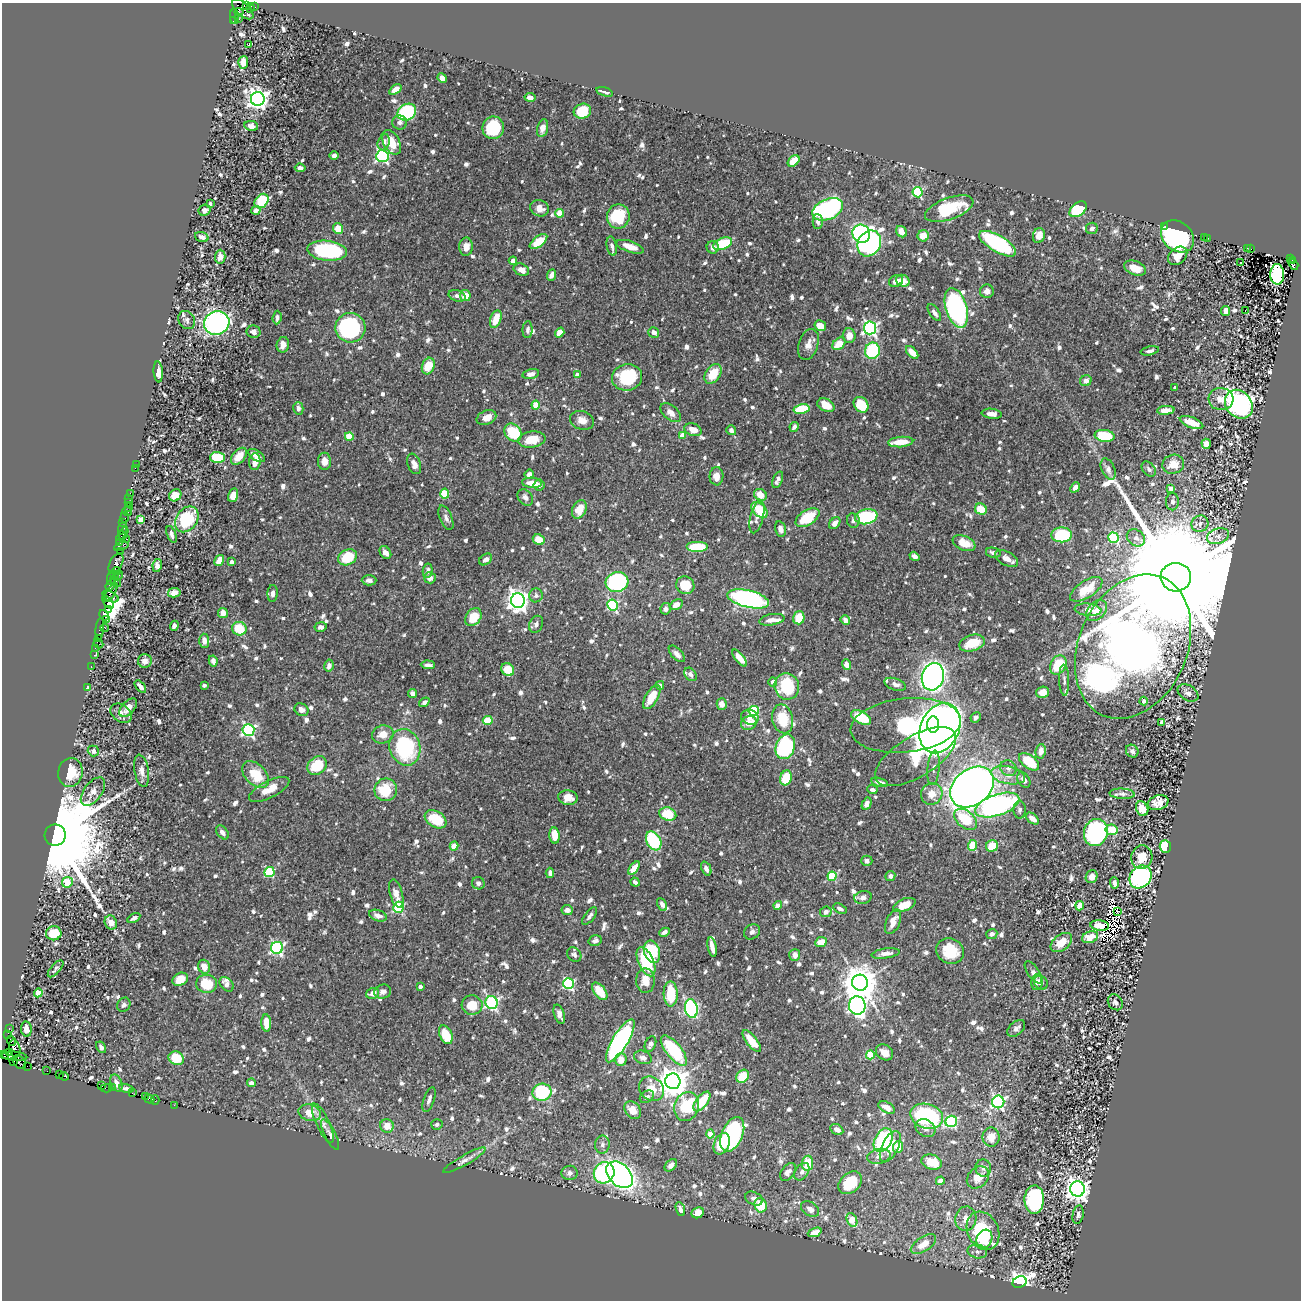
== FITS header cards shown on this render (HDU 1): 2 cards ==
NAXIS1  =                 1299
NAXIS2  =                 1298

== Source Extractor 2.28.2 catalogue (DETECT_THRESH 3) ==
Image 1299 x 1298 px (HDU 1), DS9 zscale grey, 1 PNG px = 1 image px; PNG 1303 x 1302 px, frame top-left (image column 1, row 1298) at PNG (2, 3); each listed source drawn as its Kron ellipse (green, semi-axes under 4 px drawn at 4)
Background 0.714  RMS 0.011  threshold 0.033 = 3 sigma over >= 5 px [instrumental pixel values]
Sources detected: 1092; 8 with non-positive FLUX_AUTO (blend fragments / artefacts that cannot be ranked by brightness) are neither listed nor drawn; of the other 1084, the 500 brightest by FLUX_AUTO listed and drawn (584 fainter detections omitted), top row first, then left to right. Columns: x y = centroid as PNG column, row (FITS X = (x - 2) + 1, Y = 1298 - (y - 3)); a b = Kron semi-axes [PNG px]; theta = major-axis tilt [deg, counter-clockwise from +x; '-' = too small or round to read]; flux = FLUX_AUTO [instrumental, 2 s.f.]
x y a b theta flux
246 6 4 3 - 200
255 7 4 3 - 27
250 8 5 4 - 140
243 9 13 6 -43 390
239 12 4 3 - 260
234 17 7 3 -82 27
239 19 2 2 - 11
233 21 3 3 - 220
249 45 3 3 - 11
243 62 6 5 - 7.9
442 78 5 4 - 6.6
395 90 7 4 35 5.7
605 92 8 3 -17 3
530 97 5 4 - 4.7
258 99 7 7 - 470
582 111 9 7 19 30
407 112 9 8 - 84
400 123 7 7 - 2.6
251 126 7 5 -12 3.5
493 128 11 10 - 57
542 128 9 5 76 6.9
384 142 8 5 71 4.7
391 142 13 8 -61 16
334 155 4 4 - 3.8
382 156 6 6 - 150
794 161 7 4 42 16
300 168 5 4 - 3.6
918 192 5 5 - 65
262 201 8 6 48 42
210 204 4 3 - 3.3
540 208 9 8 - 6.8
828 209 16 10 24 170
949 209 25 10 20 39
1078 209 10 6 37 44
205 210 6 5 - 3.5
256 210 4 4 - 2.9
560 213 4 4 - 21
618 216 12 11 - 39
818 222 7 5 -88 2.9
1165 226 2 2 - 32
1092 228 6 5 - 2.6
338 229 5 5 - 13
901 232 6 5 - 7.5
861 234 9 8 - 130
1039 235 7 6 - 5.7
923 236 5 5 - 12
1177 236 18 14 -40 140
202 237 7 4 -19 2.7
1204 237 2 2 - 74
1208 238 2 2 - 40
538 242 10 5 38 20
869 243 13 11 59 260
723 244 10 5 22 36
998 244 21 8 -31 100
612 246 10 5 -79 3
466 247 9 7 89 6.5
630 247 14 5 -18 10
713 247 6 6 - 4.3
1247 248 2 2 - 63
1251 249 2 2 - 26
327 251 20 10 -6 90
1178 256 11 8 41 8.1
220 257 7 5 90 5.1
1290 259 2 2 - 74
513 261 4 4 - 4.7
1293 261 3 2 - 66
1241 262 3 2 - 2.6
1293 264 6 4 -55 270
1135 268 11 7 -20 8.7
521 270 8 5 -24 7.8
1277 274 10 7 -89 93
551 275 6 4 67 3.1
896 281 7 5 24 5.1
903 281 7 5 -28 8.5
987 291 7 6 - 4.6
465 295 5 5 - 10
457 296 8 5 -17 3
956 308 20 10 -73 140
1226 311 5 4 - 5.4
1245 311 3 2 - 4.7
934 313 10 4 -56 3.2
277 318 7 4 84 3
496 319 9 5 70 12
187 320 9 8 - 2.5
217 323 13 11 19 210
820 326 6 5 - 10
350 328 15 14 - 110
870 328 6 6 - 200
528 330 8 5 87 2.5
254 332 7 6 - 4.2
654 332 5 5 - 4.4
560 333 5 4 - 10
849 336 7 6 - 7.5
808 344 16 9 72 6.3
839 344 7 5 43 12
283 345 8 6 78 6.3
872 351 8 7 - 56
1150 351 9 4 11 2.4
912 352 7 4 -46 11
428 366 8 6 71 17
158 372 10 4 -85 7
531 374 8 5 11 4.4
713 374 11 7 56 17
577 375 4 4 - 4
627 377 15 13 11 41
1086 381 6 5 - 4.1
1175 388 3 3 - 3.9
1221 399 12 11 - 8.3
1239 404 15 12 -49 210
536 405 4 4 - 18
826 405 9 6 -27 10
861 405 8 6 -52 23
298 408 6 5 - 3.3
801 409 8 5 11 33
1166 410 9 4 5 6.9
671 413 12 7 -41 5.3
992 414 10 5 -6 4.6
486 418 10 7 22 8.4
582 420 12 9 -17 7.6
1192 423 12 5 -21 13
794 427 5 3 - 2.5
693 430 9 6 -21 9.3
731 430 5 4 - 2.6
513 433 10 8 -47 29
683 435 4 4 - 11
349 436 4 4 - 23
1105 436 10 6 -9 32
532 440 14 8 8 15
901 442 12 5 5 13
1206 444 5 4 - 6.1
256 455 9 5 -33 5.7
239 456 10 6 49 11
218 457 7 5 -1 40
324 461 8 6 -88 6.1
255 462 8 5 86 7.3
136 464 2 2 - 12
414 464 10 6 -69 5.1
1173 464 11 9 17 13
135 468 2 2 - 8.6
1108 469 11 6 -66 4
1149 469 8 6 -49 2.6
529 474 5 4 - 4.2
717 476 9 7 87 6.1
778 480 9 4 68 3.8
532 483 10 5 -4 11
539 485 5 5 - 3.1
1075 487 5 4 - 4.2
1171 488 4 4 - 5.5
130 493 2 2 - 23
445 494 5 4 - 26
175 495 7 5 43 12
233 495 7 5 77 8.8
760 495 6 5 - 10
525 497 9 6 -49 3.8
129 498 2 2 - 11
1172 502 8 6 90 2.8
128 503 3 3 - 74
129 508 2 2 - 13
579 509 9 7 63 11
981 509 6 5 - 14
759 510 10 6 -43 26
127 512 5 2 - 20
125 517 5 3 - 78
757 517 17 6 76 4.6
866 517 11 7 11 70
446 518 13 6 -67 3.1
807 518 13 7 32 31
187 519 14 10 54 45
141 520 4 4 - 11
853 520 7 6 - 2.5
123 522 3 2 - 9.2
835 523 7 5 47 4.7
1200 524 8 8 - 4.2
123 528 6 3 67 200
780 529 8 5 -76 4.4
124 533 7 3 64 110
172 534 9 4 -70 3
1062 535 10 7 1 60
121 536 5 3 - 100
1218 536 11 7 17 4.2
1114 538 5 5 - 53
1136 538 10 8 -37 3.2
127 539 3 2 - 100
539 540 6 5 - 14
119 543 4 2 - 44
964 543 12 7 -22 13
121 546 7 4 20 100
697 547 11 5 0 30
120 552 2 2 - 42
385 553 7 5 -55 4.9
993 553 7 5 -11 2.8
914 556 5 4 - 3.1
347 557 10 7 27 28
486 559 7 5 39 3.6
1007 559 12 6 -29 6.2
219 561 6 4 59 9.9
231 562 4 4 - 4.2
116 563 11 6 61 370
157 565 6 4 80 4.9
116 571 4 3 - 76
428 571 7 5 82 2.7
115 575 3 3 - 130
118 575 5 3 - 160
1176 577 15 14 - 66000
111 578 7 2 85 200
430 578 6 5 - 4.3
369 580 7 5 -2 3
116 581 6 2 -52 76
617 582 11 9 14 99
111 585 6 4 53 160
685 585 9 8 - 22
1086 589 18 8 33 17
111 592 11 4 59 280
174 593 6 4 12 5.6
273 593 8 5 86 3.3
536 595 7 6 - 2.8
111 597 8 4 -25 240
748 599 21 8 -13 190
518 601 7 7 - 540
108 602 7 3 -51 95
612 605 5 5 - 86
676 605 7 5 29 6.8
666 609 5 5 - 3.2
109 610 4 3 - 2000
1088 610 13 6 -6 4.3
1096 611 12 8 45 9.1
223 613 5 5 - 5
104 615 5 3 - 96
473 617 10 7 54 17
799 618 6 5 - 15
107 620 3 3 - 98
772 620 13 5 10 4.7
845 620 5 4 - 3.2
536 624 9 6 64 3.7
174 626 5 4 - 3.5
321 627 6 5 - 2.7
105 628 4 3 - 38
100 629 11 3 84 150
239 629 7 6 - 25
99 638 3 3 - 56
204 641 7 5 -87 4.9
98 643 5 2 - 110
972 643 13 8 17 18
1133 647 75 54 66 1600
95 648 2 2 - 19
677 654 10 5 -47 3.8
94 655 3 2 - 24
740 658 10 4 -51 7
145 661 7 7 - 4.9
213 661 5 4 - 2.5
329 665 6 4 80 3.6
428 665 7 4 -4 2.6
846 665 5 4 - 4.7
1058 665 10 7 63 25
91 666 2 2 - 16
508 670 7 6 - 15
690 674 7 5 -51 2.8
933 677 14 11 75 450
1064 680 15 5 -88 2.9
773 682 4 4 - 3
895 684 11 5 -20 3.1
204 685 4 3 - 3.2
660 685 4 4 - 3
787 686 13 12 - 42
140 687 7 4 -49 3.7
87 688 4 3 - 3.1
1042 692 6 5 - 7.7
413 693 5 4 - 4.8
1188 693 11 7 -32 4.4
652 697 13 6 59 15
1144 701 4 4 - 3.4
424 702 6 4 34 2.8
722 704 6 5 - 5.1
128 708 11 6 49 7
301 710 7 6 - 3.4
754 711 5 5 - 55
121 713 12 8 -37 4.3
750 717 9 7 -16 5
861 717 11 6 -27 28
976 717 5 4 - 2.9
783 719 15 10 -76 22
488 720 5 4 - 23
1161 722 4 4 - 5.3
749 723 8 6 25 7.5
933 724 8 6 87 83
906 725 55 27 6 170
940 728 26 19 66 670
248 730 6 6 - 140
383 734 11 9 12 8.9
405 747 18 15 -75 72
785 747 13 9 71 86
93 751 6 5 - 3.1
1041 751 7 5 82 6.5
1132 751 7 6 - 3.1
916 757 46 20 31 53
1029 762 12 6 -36 26
317 766 10 8 38 29
933 768 17 6 84 3.3
1008 768 8 7 - 3.6
142 771 16 7 -80 5.4
70 772 14 12 82 22
255 774 16 10 -44 23
1008 775 17 9 -12 9
786 778 7 5 71 23
1024 780 8 6 -61 4.4
880 782 8 4 -12 3.8
972 787 24 18 39 730
269 789 22 8 27 13
386 790 11 11 - 24
872 790 5 3 - 2.6
93 792 16 9 54 6.5
932 794 11 10 - 9.1
1122 794 12 5 -4 2.5
568 798 9 7 -10 9.3
1158 803 10 7 17 7.9
867 804 6 4 63 3.4
997 805 23 10 19 230
1142 809 7 6 - 12
1020 810 8 6 -89 2.6
668 814 9 6 -17 25
436 819 12 8 -31 26
965 819 13 8 -39 34
1032 819 7 4 -37 6.1
1112 830 6 5 - 17
222 832 8 5 -52 4.1
1096 832 14 11 71 160
55 835 10 10 - 27000
555 835 8 5 -84 11
654 841 10 7 -61 48
972 845 5 4 - 28
454 846 4 4 - 15
992 846 6 5 - 21
1165 847 6 5 - 38
1142 857 12 10 76 12
867 861 5 5 - 3.2
634 868 8 4 51 10
706 869 7 4 -67 3.5
269 872 5 5 - 43
550 873 5 4 - 2.5
832 876 4 4 - 41
890 876 5 5 - 2.4
1092 877 7 5 65 5.6
1141 877 12 10 50 210
67 882 5 5 - 20
635 882 5 4 - 2.5
478 883 6 6 - 2.5
1114 883 6 4 -88 3.4
396 893 14 6 -73 6.8
863 897 9 6 10 4.9
662 904 7 4 -62 3.6
778 905 4 4 - 5.7
904 905 12 6 23 11
1080 906 4 4 - 13
399 907 5 5 - 61
840 909 7 4 -28 2.7
567 910 5 5 - 3.6
1118 911 2 2 - 21
826 912 6 5 - 3.9
378 916 9 5 -19 4.9
590 916 10 5 52 3.1
134 918 7 4 30 2.8
111 922 7 6 - 4.7
893 922 13 7 67 7.8
1100 926 9 5 -6 4.3
664 932 5 4 - 2.6
752 932 8 7 - 2.8
54 933 8 7 - 17
992 934 5 5 - 3.4
1090 937 8 5 22 7.5
595 941 6 5 - 3.2
821 942 6 5 - 9.1
1061 942 12 7 38 12
712 947 10 4 -79 7
277 948 6 6 - 140
950 951 14 12 -26 23
652 952 11 8 -73 40
886 953 14 5 8 4.8
574 955 8 6 -48 2.5
795 955 6 5 - 5.2
646 962 15 7 -66 39
204 967 7 6 - 8.7
56 969 10 4 48 2.4
1033 972 13 6 -56 4.1
180 979 8 6 29 13
645 981 12 9 -88 11
1037 982 8 6 77 3.6
860 983 8 8 - 1700
1041 983 7 6 - 3.3
206 984 10 9 - 26
226 984 8 6 -49 3.6
568 984 5 5 - 90
420 986 4 3 - 3.6
600 991 10 5 -53 17
383 992 8 7 - 2.7
38 993 4 4 - 18
373 993 6 5 - 6.2
671 994 12 7 -88 37
492 1002 6 6 - 140
1115 1002 8 7 - 3.2
124 1005 7 6 - 2.6
472 1005 10 9 - 14
857 1005 9 8 - 300
691 1009 9 6 -77 110
559 1014 10 5 -72 4.1
266 1023 8 5 -87 12
9 1028 3 2 - 26
1016 1028 10 6 42 3.8
26 1029 7 5 -81 5.8
8 1034 4 2 - 40
446 1035 10 6 -67 23
11 1041 5 3 - 94
620 1041 25 8 59 200
752 1041 13 5 -51 14
650 1044 8 5 66 3.1
101 1047 6 4 -59 2.6
15 1048 9 5 -76 320
674 1051 18 7 -51 60
884 1052 9 7 -34 6.7
10 1053 3 3 - 35
5 1055 4 4 - 47
870 1055 4 4 - 30
15 1056 13 4 -5 290
643 1057 9 6 -18 3.5
176 1058 8 6 -25 21
621 1060 6 6 - 7.5
14 1061 4 3 - 61
19 1062 8 5 -47 250
27 1066 2 2 - 23
47 1071 2 2 - 10
59 1075 2 2 - 20
64 1076 5 3 - 100
743 1076 7 6 - 22
673 1081 8 7 - 1200
116 1083 9 5 -67 5.8
251 1083 4 4 - 3.3
102 1086 3 2 - 11
106 1088 6 2 3 32
112 1088 2 2 - 24
127 1088 7 3 -11 2.8
652 1089 13 11 -41 11
542 1092 9 8 - 64
132 1093 2 2 - 9.9
145 1097 3 2 - 14
647 1097 7 5 34 2.5
149 1099 5 3 - 100
155 1100 4 2 - 41
429 1100 13 5 71 3.6
702 1101 12 6 52 22
998 1102 6 6 - 150
174 1105 2 2 - 14
687 1107 15 12 70 36
887 1107 9 5 -28 5.3
633 1110 10 7 -52 9.3
310 1113 11 8 -16 12
927 1116 16 12 -16 81
951 1121 6 5 - 90
323 1123 21 6 -65 5.3
437 1124 5 5 - 2.4
387 1126 7 6 - 8.9
925 1128 10 8 -32 4
837 1129 7 5 -28 4
330 1134 16 5 -63 3
710 1134 4 4 - 18
732 1134 18 10 67 120
991 1137 9 8 - 8.9
883 1140 12 8 62 53
722 1144 11 7 66 21
602 1145 9 7 80 2.8
890 1146 17 8 64 15
898 1147 6 5 - 10
879 1156 12 7 12 4.2
464 1160 24 5 30 4.5
932 1162 10 7 -15 17
807 1163 7 5 82 18
671 1165 7 5 45 5.2
983 1168 8 8 - 2.7
788 1172 10 6 51 4.2
802 1172 10 6 54 3.7
569 1173 8 7 - 3.1
604 1173 11 10 - 110
619 1175 15 10 -45 390
978 1177 12 9 44 9.8
940 1181 4 4 - 3.2
850 1183 13 9 41 22
1077 1189 7 7 - 620
754 1199 9 6 -29 3.9
1034 1200 14 9 88 91
761 1205 7 6 - 23
680 1209 7 4 -69 2.6
810 1209 10 6 -33 3.9
698 1213 6 5 - 9.9
1078 1215 9 5 78 3.1
966 1219 12 10 78 7.4
852 1220 7 5 -67 14
983 1231 20 15 -63 56
815 1232 7 4 21 6
984 1239 10 7 64 11
923 1244 14 7 33 11
977 1251 10 6 -12 2.8
1020 1282 7 5 25 410
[584 fainter detections neither listed nor drawn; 8 non-positive-flux detections neither listed nor drawn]